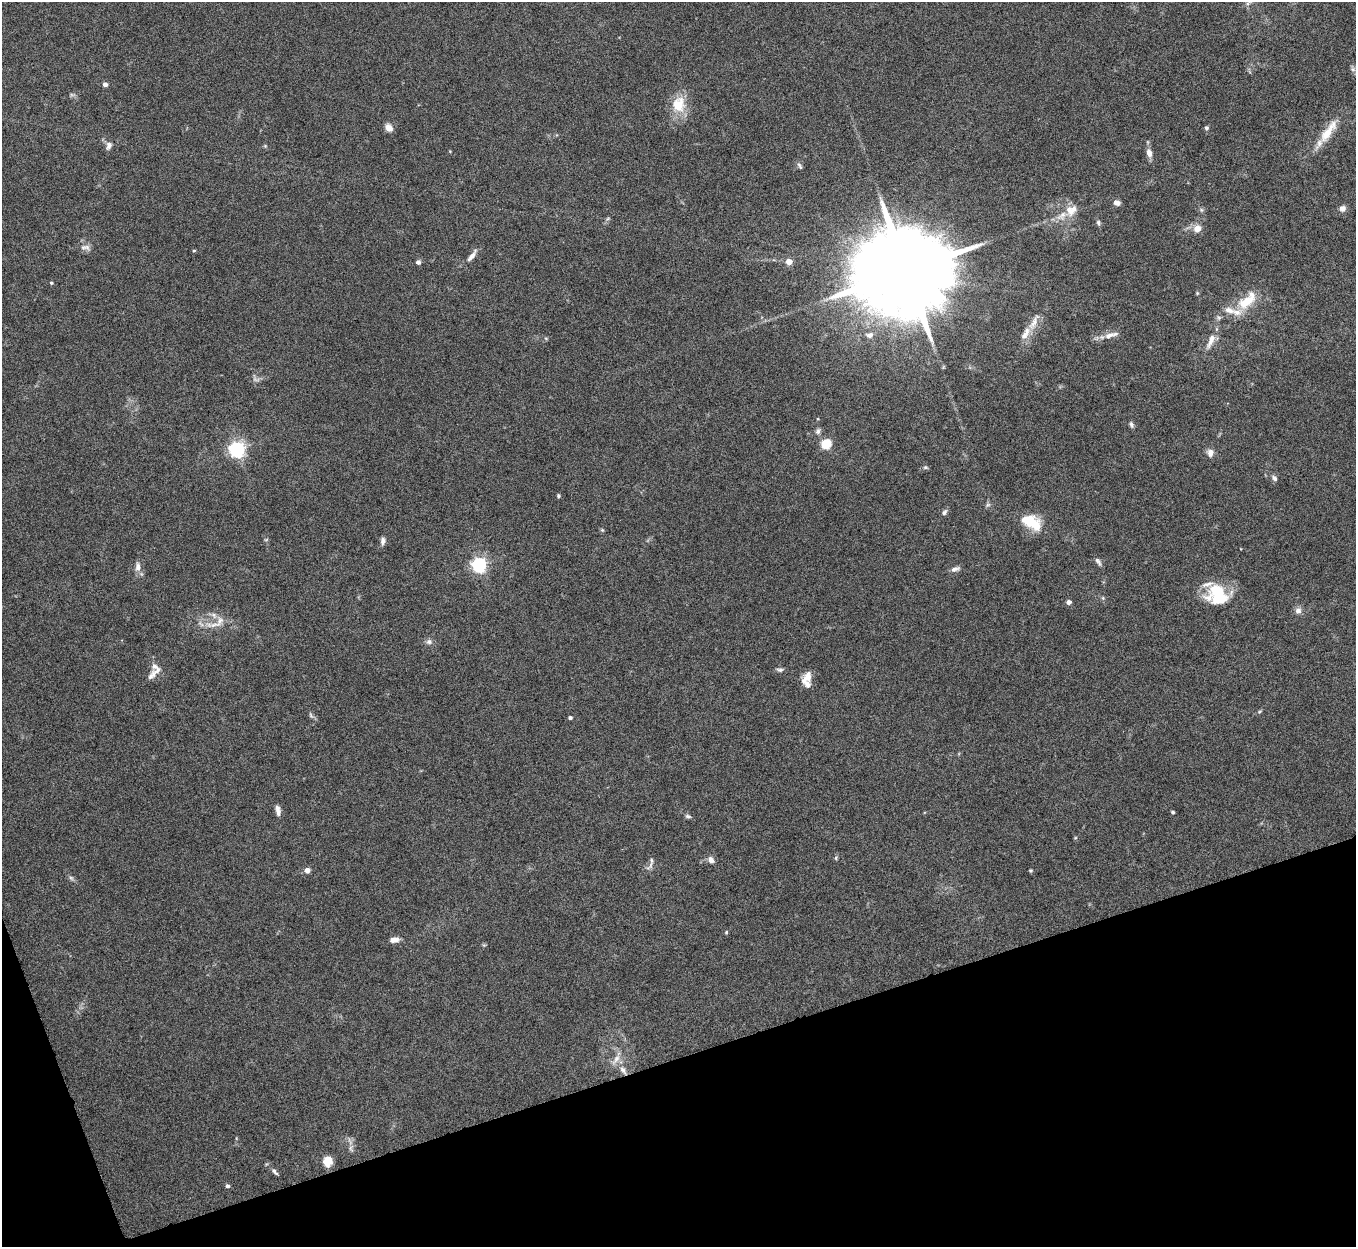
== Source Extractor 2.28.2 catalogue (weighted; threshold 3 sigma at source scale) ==
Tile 14 of 4 x 4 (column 2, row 4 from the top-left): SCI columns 1356-2709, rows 150-1394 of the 5422 x 5403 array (HDU 1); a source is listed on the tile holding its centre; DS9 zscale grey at full resolution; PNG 1358 x 1249 px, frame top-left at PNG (2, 2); no overlay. Shown black and unused: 16% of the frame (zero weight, under 5 of 10 exposures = <1% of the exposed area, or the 3 px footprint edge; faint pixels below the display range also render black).
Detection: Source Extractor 2.28.2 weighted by HDU 2 'WHT'; one run over the whole footprint, this tile lists its part. Background 0.145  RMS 0.0057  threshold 0.0235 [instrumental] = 3 sigma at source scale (4.09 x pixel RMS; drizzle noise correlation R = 1.36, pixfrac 0.8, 0.05/0.05 arcsec/px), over >= 5 px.
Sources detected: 79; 1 too faint to see at this stretch — not listed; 7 inside a brighter listed object's ellipse — not listed separately; the other 71 listed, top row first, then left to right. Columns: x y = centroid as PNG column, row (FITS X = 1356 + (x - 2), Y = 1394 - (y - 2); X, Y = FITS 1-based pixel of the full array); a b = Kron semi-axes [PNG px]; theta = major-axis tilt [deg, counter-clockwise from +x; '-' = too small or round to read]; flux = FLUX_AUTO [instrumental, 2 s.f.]
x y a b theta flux
1248 3 11 4 35 1.5
1353 69 7 6 - 1.3
105 84 4 4 - 2.6
678 104 23 18 81 13
389 128 8 6 -49 4.3
1206 128 5 5 - 1.2
1328 131 41 10 54 12
109 145 10 7 72 2.4
1149 153 10 6 -76 3.5
800 166 11 5 -60 1.3
1117 203 7 5 -24 2.5
1342 208 7 7 - 2.6
1069 210 18 9 -70 5.7
1098 222 7 5 -64 1.1
1197 229 7 7 - 5.4
83 247 10 6 18 2.2
194 251 5 3 - 0.56
472 256 20 6 54 3.3
418 262 6 5 - 1.4
789 262 4 4 - 6.9
906 271 27 19 16 15000
51 283 5 4 - 0.62
1247 301 33 15 43 15
1034 322 29 8 62 6.8
869 335 9 7 5 2.7
1109 335 17 8 22 4.4
1211 341 23 8 66 5.4
1131 425 8 5 -66 1.2
818 431 9 6 72 1.6
826 444 5 5 - 35
237 449 6 6 - 190
1210 453 10 8 87 3
925 467 5 5 - 0.86
1274 478 9 5 -51 1.5
558 496 5 4 - 0.78
944 512 8 5 58 1.4
1032 522 25 14 -29 16
602 530 5 4 - 0.67
383 541 10 6 85 2
1098 561 12 5 -55 1.6
479 565 6 6 - 140
138 567 12 7 89 3.1
955 569 12 6 19 2
1217 595 25 23 -48 25
1103 598 6 4 -72 0.73
1068 602 5 4 - 2.5
1298 610 9 8 - 2.5
219 621 20 8 61 4.4
429 642 8 7 - 1.8
780 670 10 5 -6 1.3
153 674 24 7 45 3.8
807 677 16 9 58 5.3
311 715 7 5 -59 1
570 718 4 4 - 1.2
278 810 13 6 -77 2.7
1173 812 4 3 - 0.91
688 816 9 5 -12 1.2
836 858 6 4 63 0.76
651 860 10 5 88 1.6
711 860 9 6 -49 2.6
307 870 5 4 - 4.2
1031 871 4 4 - 0.64
71 878 8 4 -45 1.1
726 932 5 4 - 0.58
394 940 10 6 3 3.8
616 1059 16 7 53 3.9
623 1070 12 7 -53 3.5
351 1148 9 4 -82 1.5
327 1161 9 8 - 7.6
274 1171 10 5 -47 1.5
227 1186 5 4 - 1.2